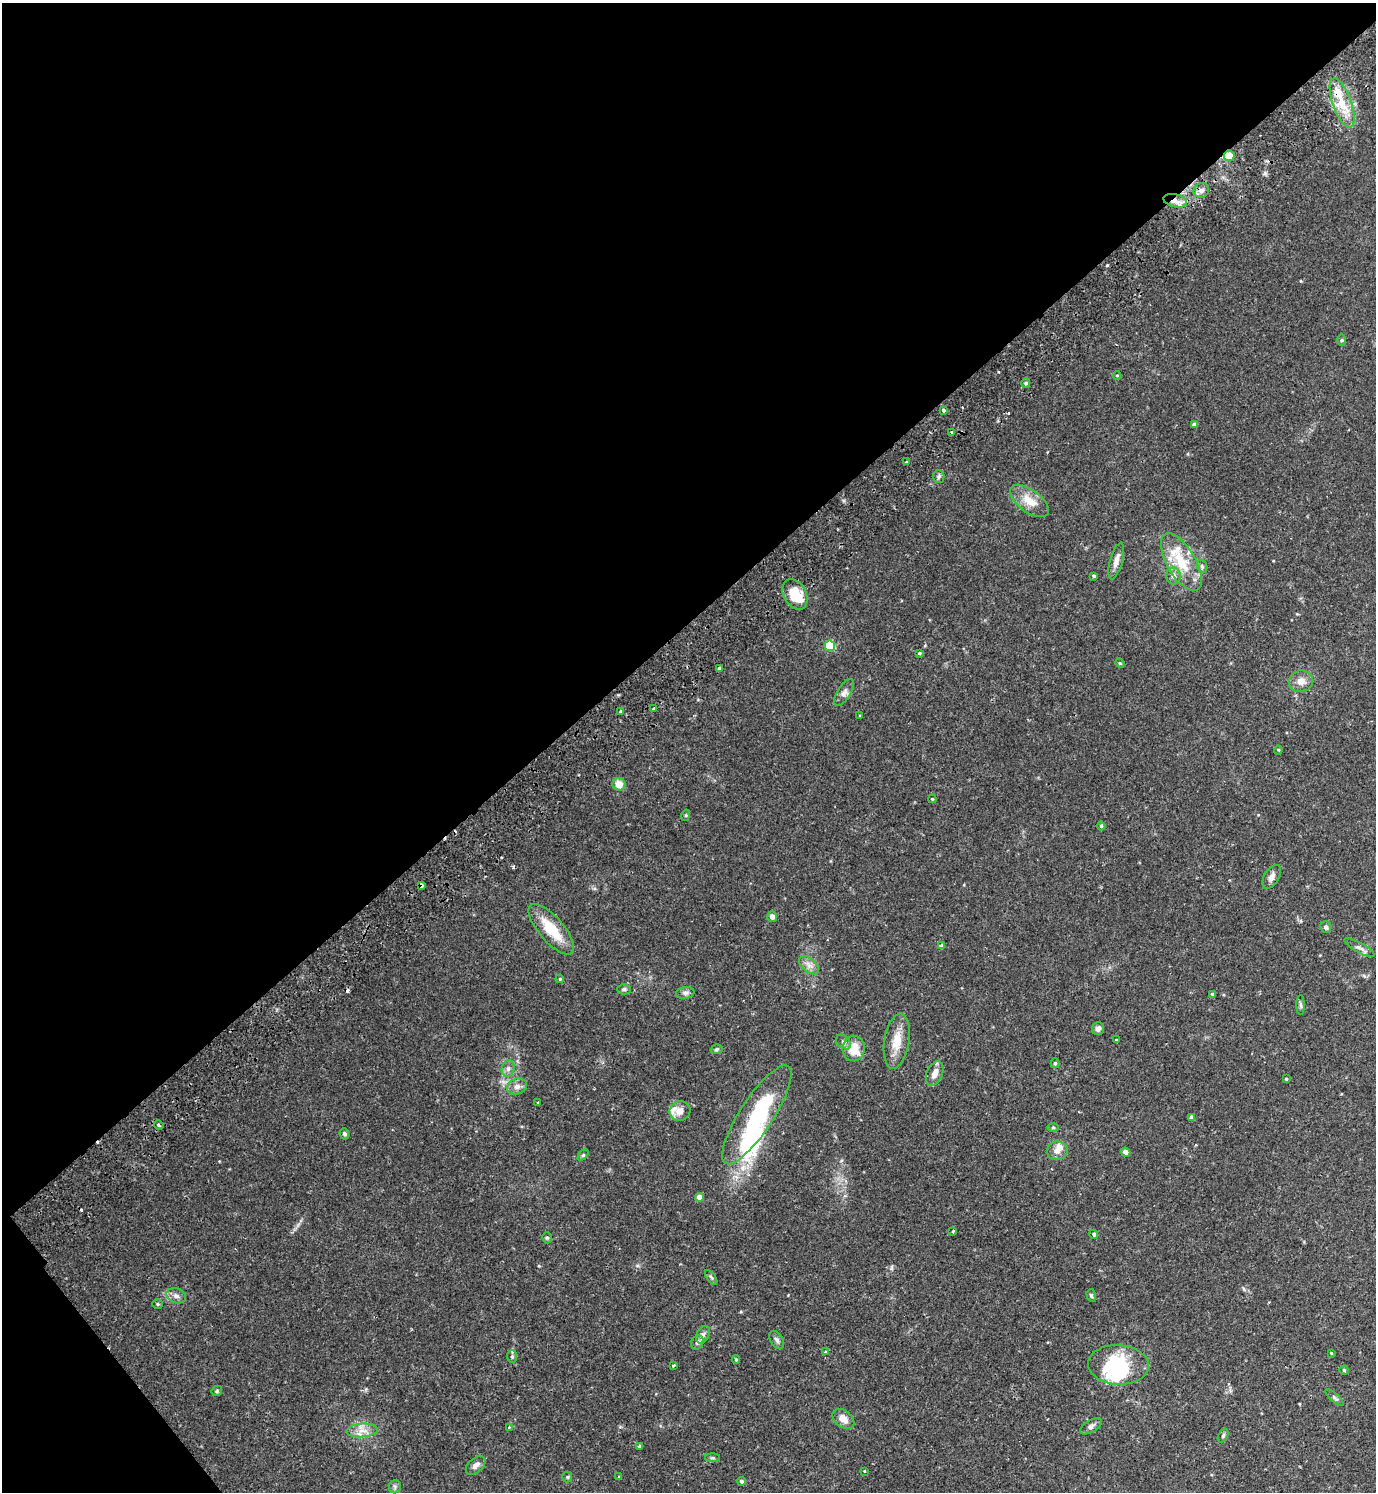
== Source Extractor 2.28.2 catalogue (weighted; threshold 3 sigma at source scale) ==
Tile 5 of 4 x 4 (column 1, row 2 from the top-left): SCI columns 202-1575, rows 3030-4519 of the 6040 x 6056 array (HDU 1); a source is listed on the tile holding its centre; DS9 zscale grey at full resolution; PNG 1378 x 1494 px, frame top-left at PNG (2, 3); each listed source drawn as its Kron ellipse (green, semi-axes under 4 px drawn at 4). Shown black and unused: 43% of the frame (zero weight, under 2 of 3 exposures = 3% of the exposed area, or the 3 px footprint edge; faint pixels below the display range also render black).
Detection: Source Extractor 2.28.2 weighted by HDU 2 'WHT'; one run over the whole footprint, this tile lists its part. Background 0.0354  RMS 0.0034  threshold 0.0155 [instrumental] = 3 sigma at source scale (4.5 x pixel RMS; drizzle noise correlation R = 1.50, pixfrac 1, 0.05/0.05 arcsec/px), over >= 5 px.
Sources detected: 114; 2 inside a brighter object's white glare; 5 cosmic-ray / hot-pixel residue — neither listed nor drawn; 7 inside a brighter listed object's ellipse — not listed separately; the other 100 listed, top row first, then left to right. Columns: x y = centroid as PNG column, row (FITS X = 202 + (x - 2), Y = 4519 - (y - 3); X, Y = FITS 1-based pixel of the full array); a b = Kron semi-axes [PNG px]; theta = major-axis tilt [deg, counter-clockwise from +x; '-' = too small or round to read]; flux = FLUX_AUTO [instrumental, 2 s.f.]
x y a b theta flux
1342 103 26 9 -70 6.9
1229 156 5 5 - 4.8
1201 190 8 7 - 1.5
1175 201 12 6 -13 2.2
1341 340 6 4 89 0.38
1117 375 4 3 - 0.25
1026 383 5 4 - 0.52
943 410 3 3 - 1.3
1194 424 4 4 - 0.73
952 433 3 3 - 1
906 462 3 2 - 0.27
939 477 6 6 - 0.78
1029 501 22 11 -37 5.5
1116 561 19 6 75 2.4
1181 562 32 14 -60 11
1202 566 7 5 -69 0.65
1094 576 4 3 - 0.92
1173 576 8 7 - 1.4
795 594 16 11 -60 9.8
830 646 5 5 - 16
919 653 4 3 - 0.34
1120 663 5 4 - 0.35
719 669 3 3 - 0.94
1301 681 12 10 22 2.7
844 692 15 6 59 1.6
653 709 3 3 - 0.7
621 711 4 3 - 0.38
859 716 3 2 - 0.28
1278 750 4 4 - 0.33
619 784 6 6 - 3.7
932 799 4 4 - 0.35
686 815 5 3 - 0.35
1101 826 4 4 - 0.47
1272 877 13 7 58 1.6
421 885 4 3 - 1.7
772 916 5 5 - 1.7
1326 927 6 5 - 1.1
551 929 32 12 -49 11
941 946 4 3 - 1.9
1360 948 17 5 -29 1.4
809 965 12 6 -42 1.9
560 979 4 3 - 0.32
624 989 7 5 0 0.71
685 993 9 6 10 0.99
1212 994 4 3 - 0.49
1301 1005 10 4 -89 0.67
1098 1029 6 6 - 1.2
1116 1040 3 3 - 0.28
897 1041 28 12 81 6.1
843 1042 9 6 -43 0.98
854 1048 13 11 88 6.4
717 1049 6 4 18 0.57
1055 1063 5 4 - 0.54
508 1069 8 6 74 1.2
935 1073 13 8 67 2.6
1286 1079 4 4 - 0.41
517 1086 10 7 21 1.7
538 1102 4 2 - 0.25
680 1111 10 9 - 2.7
757 1115 58 16 57 28
1192 1117 4 4 - 1.2
159 1125 5 3 - 0.57
1053 1127 6 4 0 0.43
344 1134 5 4 - 0.75
1057 1151 10 9 - 2.2
1125 1152 5 4 - 1.3
583 1155 6 4 45 0.46
699 1197 4 4 - 2.7
953 1231 4 3 - 0.42
1094 1234 4 4 - 0.43
547 1238 6 4 -73 0.55
711 1277 8 4 -54 0.58
1091 1295 6 4 -73 0.56
176 1296 10 7 -21 1.5
158 1304 5 4 - 0.44
703 1335 9 6 63 1.1
777 1340 10 6 -57 1
697 1343 7 6 - 0.9
825 1352 3 3 - 0.74
1331 1353 3 2 - 0.24
512 1357 6 5 - 0.56
736 1360 4 4 - 0.38
674 1365 3 3 - 0.52
1118 1365 30 20 -3 24
1344 1370 4 4 - 0.45
217 1391 6 4 47 0.43
1335 1398 11 4 -42 0.74
843 1419 12 8 -40 2.8
1091 1426 12 6 30 1.1
509 1427 4 4 - 0.32
362 1430 15 7 5 2.8
1223 1435 7 4 63 0.6
639 1446 4 3 - 0.42
713 1458 7 4 0 0.57
476 1465 11 7 41 1.8
864 1471 4 2 - 0.22
567 1477 5 5 - 0.41
619 1477 3 3 - 0.43
742 1481 4 4 - 0.74
395 1487 6 6 - 0.72
Overlapping masked pixels (flux is a lower limit): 3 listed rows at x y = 1229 156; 1175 201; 421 885
Unlisted compact peaks at least as high as the median listed source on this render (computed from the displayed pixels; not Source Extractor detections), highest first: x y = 1107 265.